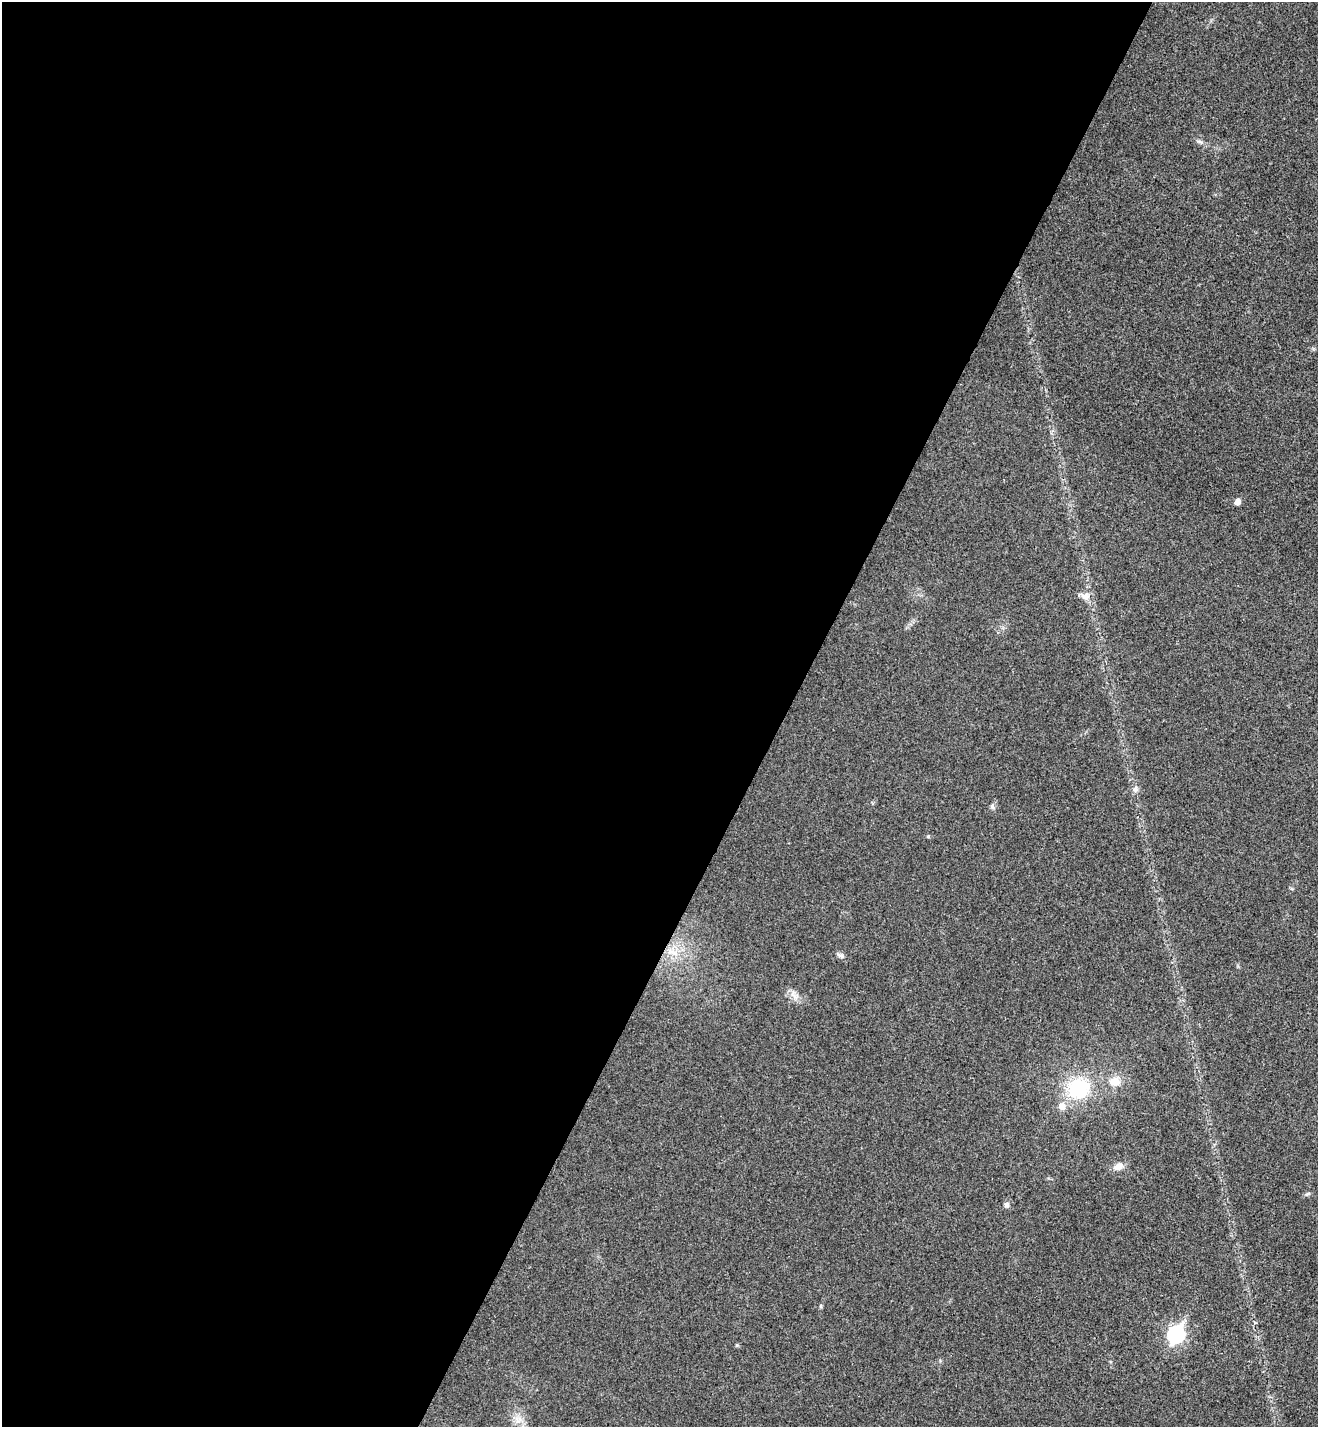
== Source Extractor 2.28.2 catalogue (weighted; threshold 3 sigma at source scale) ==
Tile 5 of 4 x 4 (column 1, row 2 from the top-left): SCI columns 197-1512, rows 2884-4308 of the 5795 x 5765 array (HDU 1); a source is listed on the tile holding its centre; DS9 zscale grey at full resolution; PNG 1320 x 1429 px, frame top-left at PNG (2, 2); no overlay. Shown black and unused: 60% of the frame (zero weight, under 3 of 4 exposures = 6% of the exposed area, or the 3 px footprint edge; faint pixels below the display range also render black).
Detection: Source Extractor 2.28.2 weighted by HDU 2 'WHT'; one run over the whole footprint, this tile lists its part. Background 0.0216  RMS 0.0064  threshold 0.0287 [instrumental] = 3 sigma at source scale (4.5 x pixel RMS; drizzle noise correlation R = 1.50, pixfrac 1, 0.05/0.05 arcsec/px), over >= 5 px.
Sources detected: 16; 1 inside a brighter listed object's ellipse — not listed separately; the other 15 listed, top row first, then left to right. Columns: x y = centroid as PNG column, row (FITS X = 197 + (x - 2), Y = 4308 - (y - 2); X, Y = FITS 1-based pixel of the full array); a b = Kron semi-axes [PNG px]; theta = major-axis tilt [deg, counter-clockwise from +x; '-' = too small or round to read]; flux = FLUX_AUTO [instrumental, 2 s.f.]
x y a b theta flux
1200 141 9 3 -19 1.3
1237 502 5 5 - 4.6
1085 596 13 8 -17 4.1
1135 789 9 6 10 1.9
992 807 7 5 -69 1.3
674 953 8 6 -30 3
840 955 11 5 -23 1.7
1115 1081 11 9 2 6.8
1079 1088 27 25 14 37
1118 1167 11 8 19 4.5
1307 1194 8 4 27 1.1
1006 1205 6 6 - 2
820 1306 6 4 -89 0.8
1176 1334 9 7 60 150
737 1345 5 4 - 0.81
Unlisted compact peaks at least as high as the median listed source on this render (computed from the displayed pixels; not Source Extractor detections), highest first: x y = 928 836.